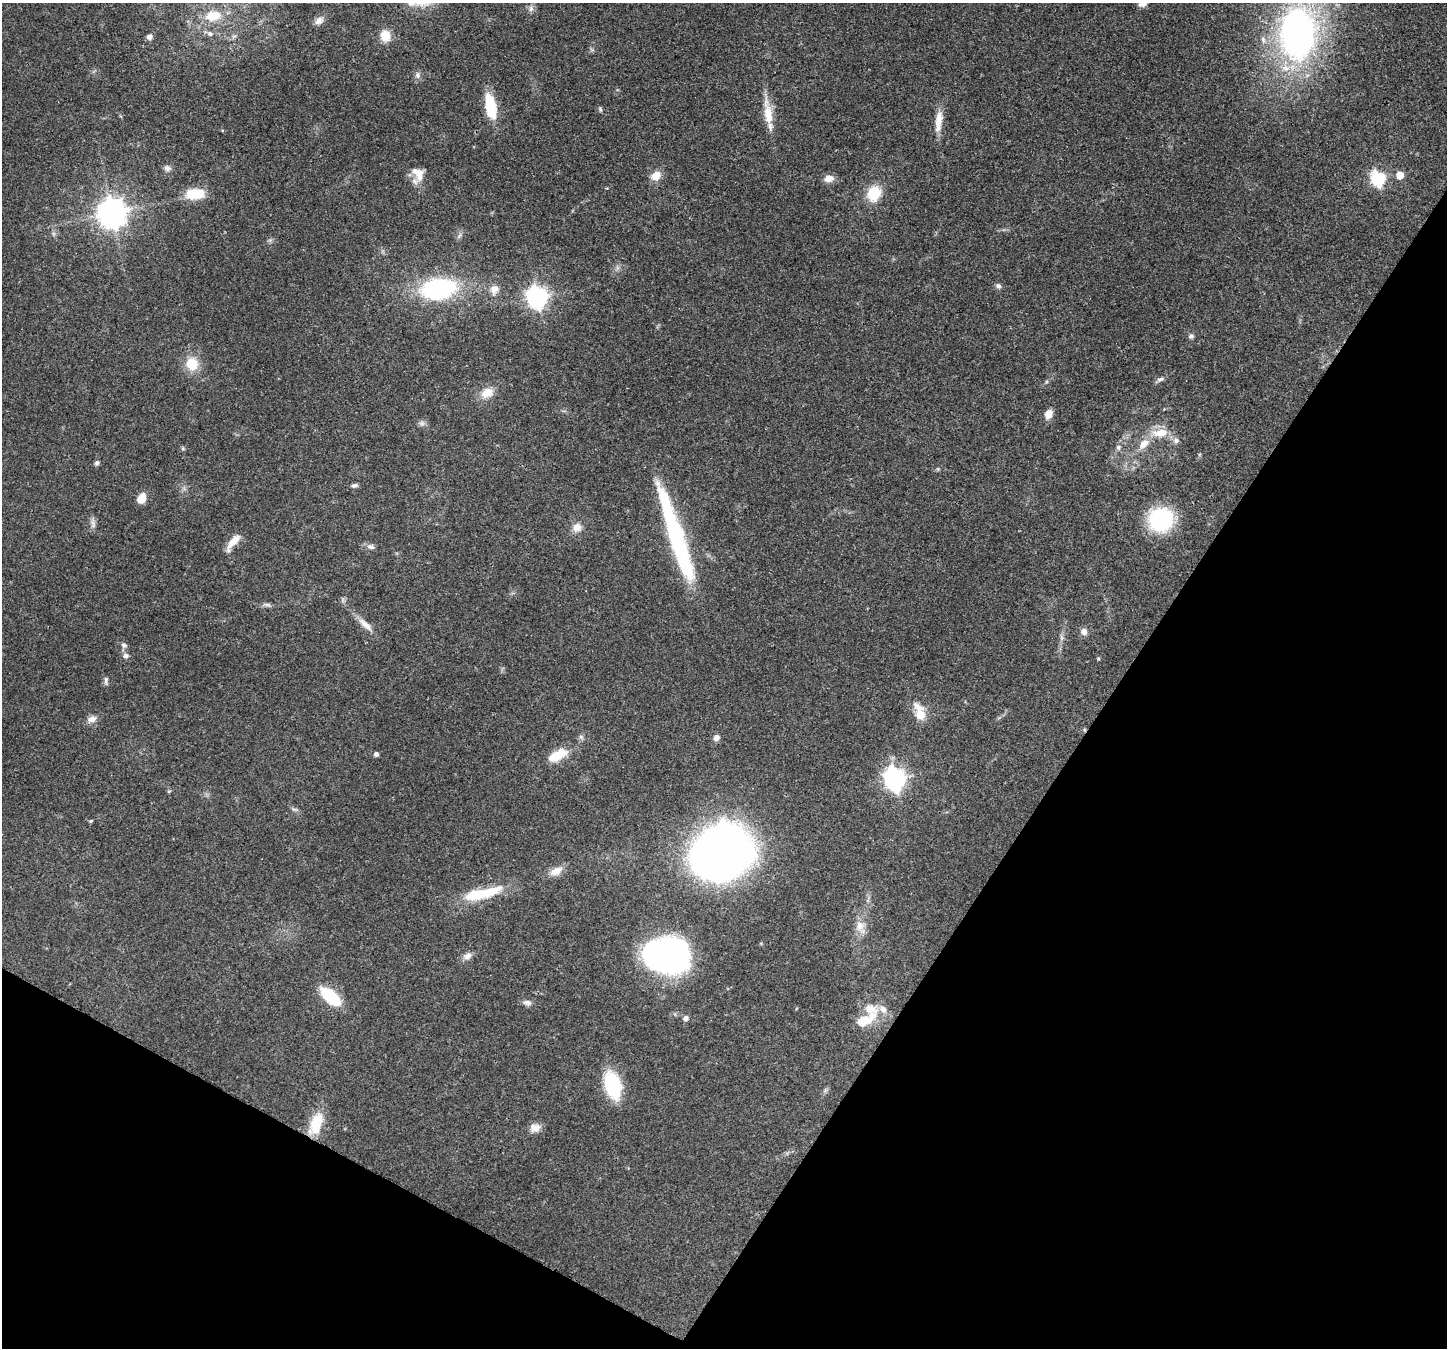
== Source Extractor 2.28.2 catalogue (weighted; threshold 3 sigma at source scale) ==
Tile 15 of 4 x 4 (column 3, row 4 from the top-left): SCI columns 2965-4409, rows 359-1704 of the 5923 x 6035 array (HDU 1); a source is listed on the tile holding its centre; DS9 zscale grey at full resolution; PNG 1449 x 1350 px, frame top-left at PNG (2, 3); no overlay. Shown black and unused: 30% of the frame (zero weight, under 3 of 4 exposures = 8% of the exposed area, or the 3 px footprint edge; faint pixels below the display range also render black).
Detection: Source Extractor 2.28.2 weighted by HDU 2 'WHT'; one run over the whole footprint, this tile lists its part. Background 0.121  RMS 0.0044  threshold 0.0197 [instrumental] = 3 sigma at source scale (4.5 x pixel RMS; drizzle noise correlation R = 1.50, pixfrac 1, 0.0396/0.0396 arcsec/px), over >= 5 px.
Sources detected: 78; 2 inside a brighter object's white glare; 1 long thin detection or spike segment (spike, bleed or trail) — not listed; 2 inside a brighter listed object's ellipse — not listed separately; the other 73 listed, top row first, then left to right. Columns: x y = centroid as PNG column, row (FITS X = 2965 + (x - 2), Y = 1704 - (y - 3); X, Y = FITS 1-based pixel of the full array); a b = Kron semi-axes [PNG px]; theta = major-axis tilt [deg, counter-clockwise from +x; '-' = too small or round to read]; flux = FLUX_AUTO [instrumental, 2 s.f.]
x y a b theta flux
411 3 11 8 15 2.5
1142 3 8 7 - 3.5
531 9 8 6 88 1.5
213 16 21 13 10 10
319 21 12 9 31 2.5
210 34 8 6 -27 1.3
1297 34 47 32 -87 160
385 36 14 12 -74 5.7
149 37 6 5 - 2.3
417 75 10 7 84 1.5
490 106 30 11 -78 16
600 109 7 4 -72 0.74
768 113 36 11 -82 8.7
939 121 30 9 83 6.4
167 168 9 8 - 1.6
418 174 20 13 -58 6.2
1400 175 5 5 - 6.6
656 176 11 9 48 4.8
829 178 12 8 8 3.3
1378 178 7 6 - 77
874 193 15 13 63 13
195 194 20 11 3 12
112 213 9 9 - 610
998 286 8 6 -16 1.2
439 289 31 19 9 61
494 289 12 10 66 3.6
537 297 8 7 - 230
1191 336 7 6 - 0.98
192 364 14 13 - 9.4
1160 379 11 5 21 1.4
487 393 17 12 27 5.9
1048 414 11 8 63 3.7
422 423 8 6 -45 1.3
1160 433 23 12 5 7.8
1176 441 8 7 - 1.7
1143 444 13 8 42 4.8
1118 447 7 6 - 1.1
183 449 6 4 -18 0.57
97 463 6 5 - 1.1
354 485 8 5 7 1.1
141 499 9 7 66 6.9
1161 519 22 21 - 40
93 524 12 6 -84 1.8
577 527 12 11 - 3.5
233 542 20 7 51 6
371 547 10 7 -7 1.6
268 605 10 5 -1 1.1
365 624 25 8 -42 4.3
1084 632 9 8 - 2.2
1061 638 7 4 72 1
124 645 8 7 - 1.2
126 656 7 7 - 1.5
106 680 11 5 85 1.1
920 715 14 12 -61 6.2
92 719 13 8 20 2.6
716 738 8 7 - 1.8
376 754 6 6 - 1
557 755 24 10 30 11
894 778 9 8 - 230
91 821 5 4 - 0.49
722 852 40 32 27 530
556 871 17 10 27 4.5
482 893 50 12 13 19
860 926 17 10 -87 4.7
467 956 12 8 39 2.4
671 957 31 23 -58 140
330 997 25 11 -40 19
527 1002 12 7 -5 1.8
686 1018 7 6 - 1.5
863 1021 43 15 53 14
613 1085 24 14 -74 32
316 1124 25 12 69 14
535 1128 14 10 15 3.4
Isophote crosses this tile's border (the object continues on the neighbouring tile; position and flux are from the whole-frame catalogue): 2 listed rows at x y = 411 3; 1142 3